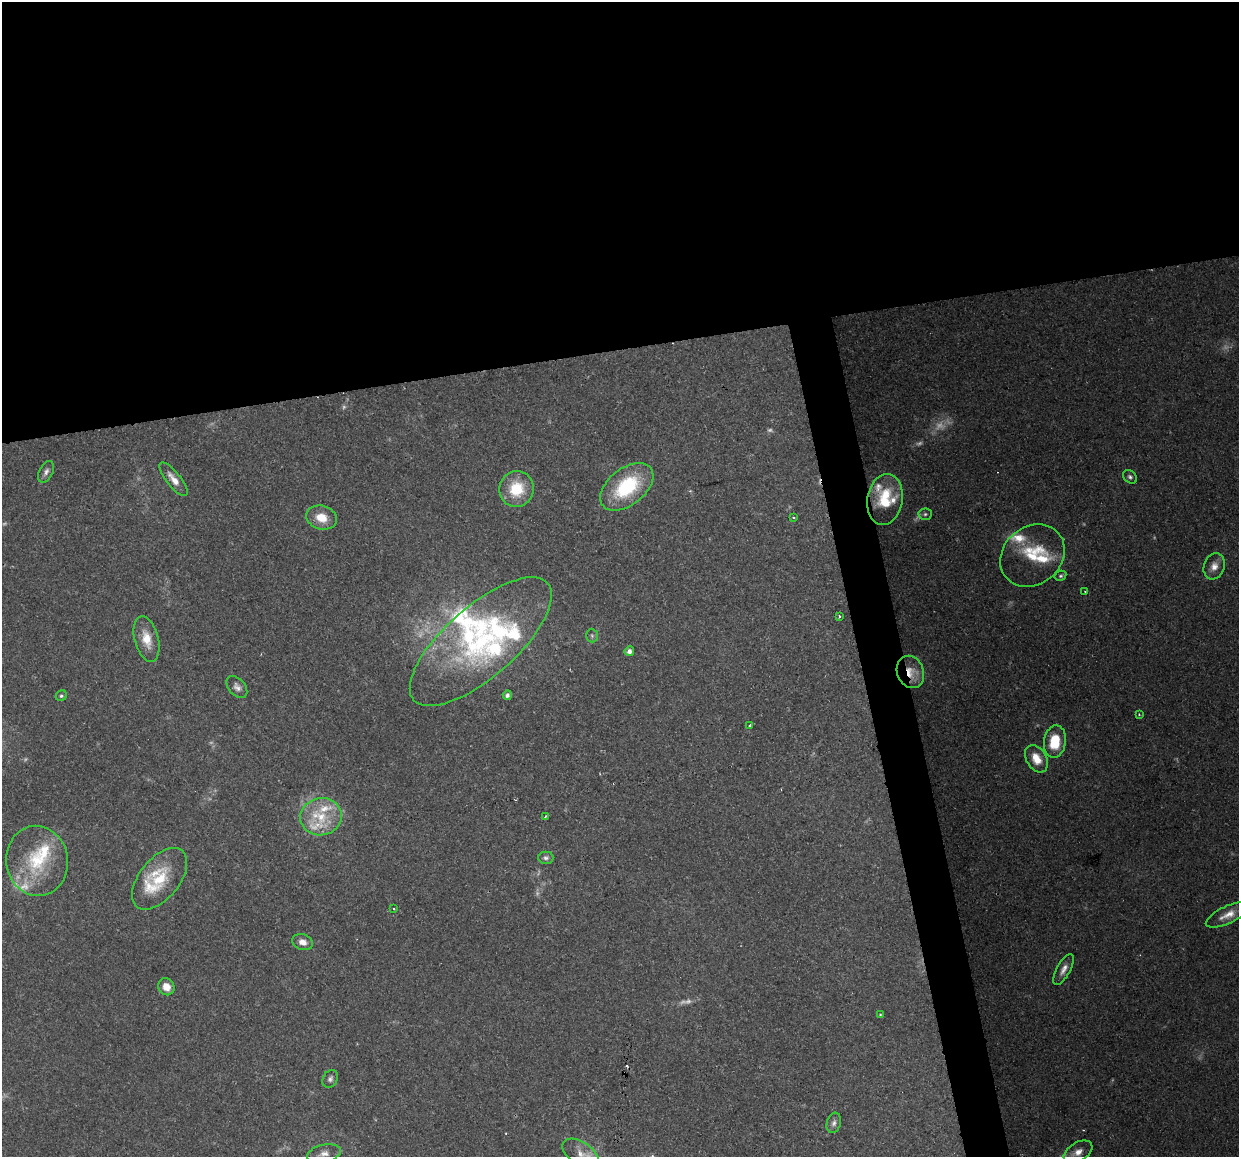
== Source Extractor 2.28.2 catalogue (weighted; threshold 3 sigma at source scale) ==
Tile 2 of 4 x 4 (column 2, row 1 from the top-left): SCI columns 1239-2475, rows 3546-4700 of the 4950 x 4733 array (HDU 1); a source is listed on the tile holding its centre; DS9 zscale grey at full resolution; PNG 1241 x 1159 px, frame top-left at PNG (2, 2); each listed source drawn as its Kron ellipse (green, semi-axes under 4 px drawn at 4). Shown black and unused: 33% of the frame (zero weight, under 2 of 3 exposures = <1% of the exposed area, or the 3 px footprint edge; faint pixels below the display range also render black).
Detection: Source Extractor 2.28.2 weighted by HDU 2 'WHT'; one run over the whole footprint, this tile lists its part. Background 0.15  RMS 0.0064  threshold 0.0286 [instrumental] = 3 sigma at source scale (4.5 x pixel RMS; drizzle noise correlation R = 1.50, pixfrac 1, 0.0396/0.0396 arcsec/px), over >= 5 px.
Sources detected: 68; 11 too faint to see at this stretch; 1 cosmic-ray / hot-pixel residue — neither listed nor drawn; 14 inside a brighter listed object's ellipse — not listed separately; the other 42 listed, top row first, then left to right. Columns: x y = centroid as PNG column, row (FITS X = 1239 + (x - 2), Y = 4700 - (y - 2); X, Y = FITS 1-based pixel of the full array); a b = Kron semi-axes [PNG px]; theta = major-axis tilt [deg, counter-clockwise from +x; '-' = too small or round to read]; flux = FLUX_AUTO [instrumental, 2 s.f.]
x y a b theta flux
46 472 11 6 62 2.6
1130 477 8 6 -40 1.7
174 479 20 7 -51 6.5
627 487 30 18 38 47
516 489 18 17 - 23
885 499 26 17 81 29
925 514 7 5 4 1.5
793 517 3 3 - 1.1
321 518 16 11 -16 12
1032 556 34 29 40 32
1214 566 13 10 71 5.7
1060 576 6 5 - 1.2
1085 591 3 2 - 0.6
839 617 3 3 - 1.2
592 636 7 5 -88 1.2
147 639 23 12 -75 12
481 642 89 35 41 110
629 651 5 4 - 3.3
910 672 16 13 -67 9.7
237 687 13 8 -50 3.4
507 695 5 4 - 2
61 696 6 5 - 1.2
1139 714 4 4 - 0.62
750 726 4 3 - 1.3
1055 742 16 11 81 21
1036 759 15 10 -59 11
545 816 3 2 - 0.96
321 817 21 18 12 20
546 858 7 6 - 1.8
37 861 35 31 -81 41
159 879 36 20 51 27
393 909 3 2 - 0.85
1228 915 24 9 24 7.8
303 942 10 8 -18 4.9
1064 969 17 7 61 4.6
166 987 9 7 -57 6.9
880 1015 3 2 - 0.59
330 1079 9 7 60 2.2
834 1123 10 7 74 2.6
1078 1152 16 9 32 6.4
324 1154 17 8 12 5
581 1154 21 11 -34 9.7
Overlapping masked pixels (flux is a lower limit): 1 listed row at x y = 910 672
Isophote crosses this tile's border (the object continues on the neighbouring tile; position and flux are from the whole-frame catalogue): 1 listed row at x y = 581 1154